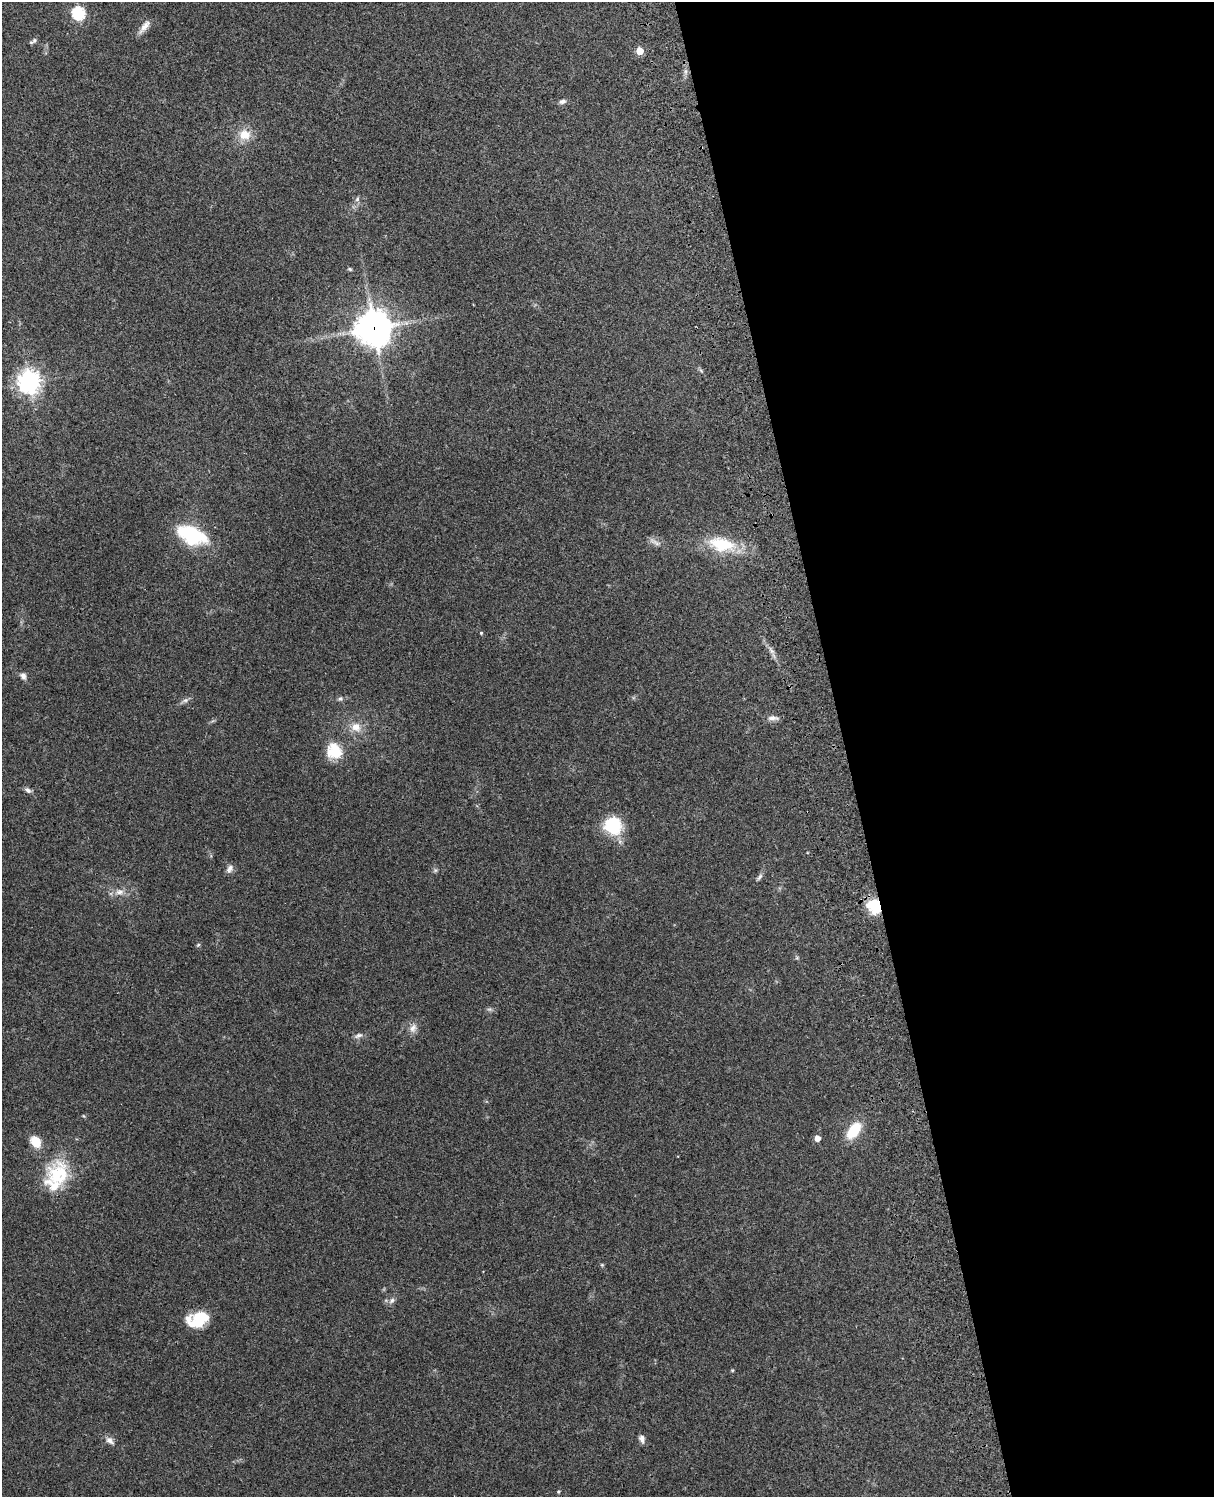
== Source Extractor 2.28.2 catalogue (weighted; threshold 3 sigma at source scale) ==
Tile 8 of 4 x 3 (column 4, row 2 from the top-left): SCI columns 3756-4967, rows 1661-3155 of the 5088 x 4928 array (HDU 1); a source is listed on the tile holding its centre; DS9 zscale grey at full resolution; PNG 1216 x 1499 px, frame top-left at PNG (2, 2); no overlay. Shown black and unused: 31% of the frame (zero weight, under 3 of 4 exposures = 6% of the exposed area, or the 3 px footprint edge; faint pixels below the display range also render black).
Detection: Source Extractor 2.28.2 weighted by HDU 2 'WHT'; one run over the whole footprint, this tile lists its part. Background 0.215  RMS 0.0084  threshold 0.0378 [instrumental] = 3 sigma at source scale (4.5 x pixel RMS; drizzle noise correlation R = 1.50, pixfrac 1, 0.05/0.05 arcsec/px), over >= 5 px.
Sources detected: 43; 1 inside a brighter listed object's ellipse — not listed separately; the other 42 listed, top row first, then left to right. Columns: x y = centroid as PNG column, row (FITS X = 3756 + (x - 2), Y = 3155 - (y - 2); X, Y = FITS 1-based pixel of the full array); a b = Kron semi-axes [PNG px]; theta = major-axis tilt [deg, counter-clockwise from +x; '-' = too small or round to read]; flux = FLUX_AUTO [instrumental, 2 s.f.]
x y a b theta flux
78 13 6 6 - 110
144 27 20 7 52 6
33 41 11 4 34 1.9
640 51 5 5 - 19
562 101 9 6 16 2.7
245 134 16 14 1 13
357 199 7 5 48 1.9
350 269 6 4 -22 1.1
374 328 12 11 - 1400
29 382 8 7 - 610
192 535 34 18 -21 57
655 542 18 5 -27 4.1
722 544 36 18 -10 38
481 633 4 4 - 0.94
23 676 8 7 - 3.3
340 699 6 5 - 1.7
185 700 8 6 20 2.4
773 718 16 6 -2 4
356 727 14 12 -30 10
334 751 20 18 -55 22
28 790 9 6 -33 2.7
613 826 22 21 - 33
229 869 11 7 58 3.6
435 870 6 5 - 1.4
760 877 10 5 54 2.3
119 892 13 7 10 5.6
874 906 17 15 -60 25
198 945 7 4 45 1.1
489 1009 7 4 -17 1.5
413 1028 14 9 73 5.3
358 1035 13 6 23 3
854 1130 19 10 55 26
817 1138 5 4 - 7.2
36 1142 13 10 -56 14
58 1175 38 30 50 47
602 1265 5 4 - 0.92
392 1301 10 6 51 2.9
197 1319 23 15 15 28
732 1370 5 3 - 0.8
642 1439 10 7 -73 3.6
110 1441 14 8 -40 4.2
558 1492 5 4 - 0.94
Overlapping masked pixels (flux is a lower limit): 3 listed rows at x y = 374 328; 192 535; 874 906